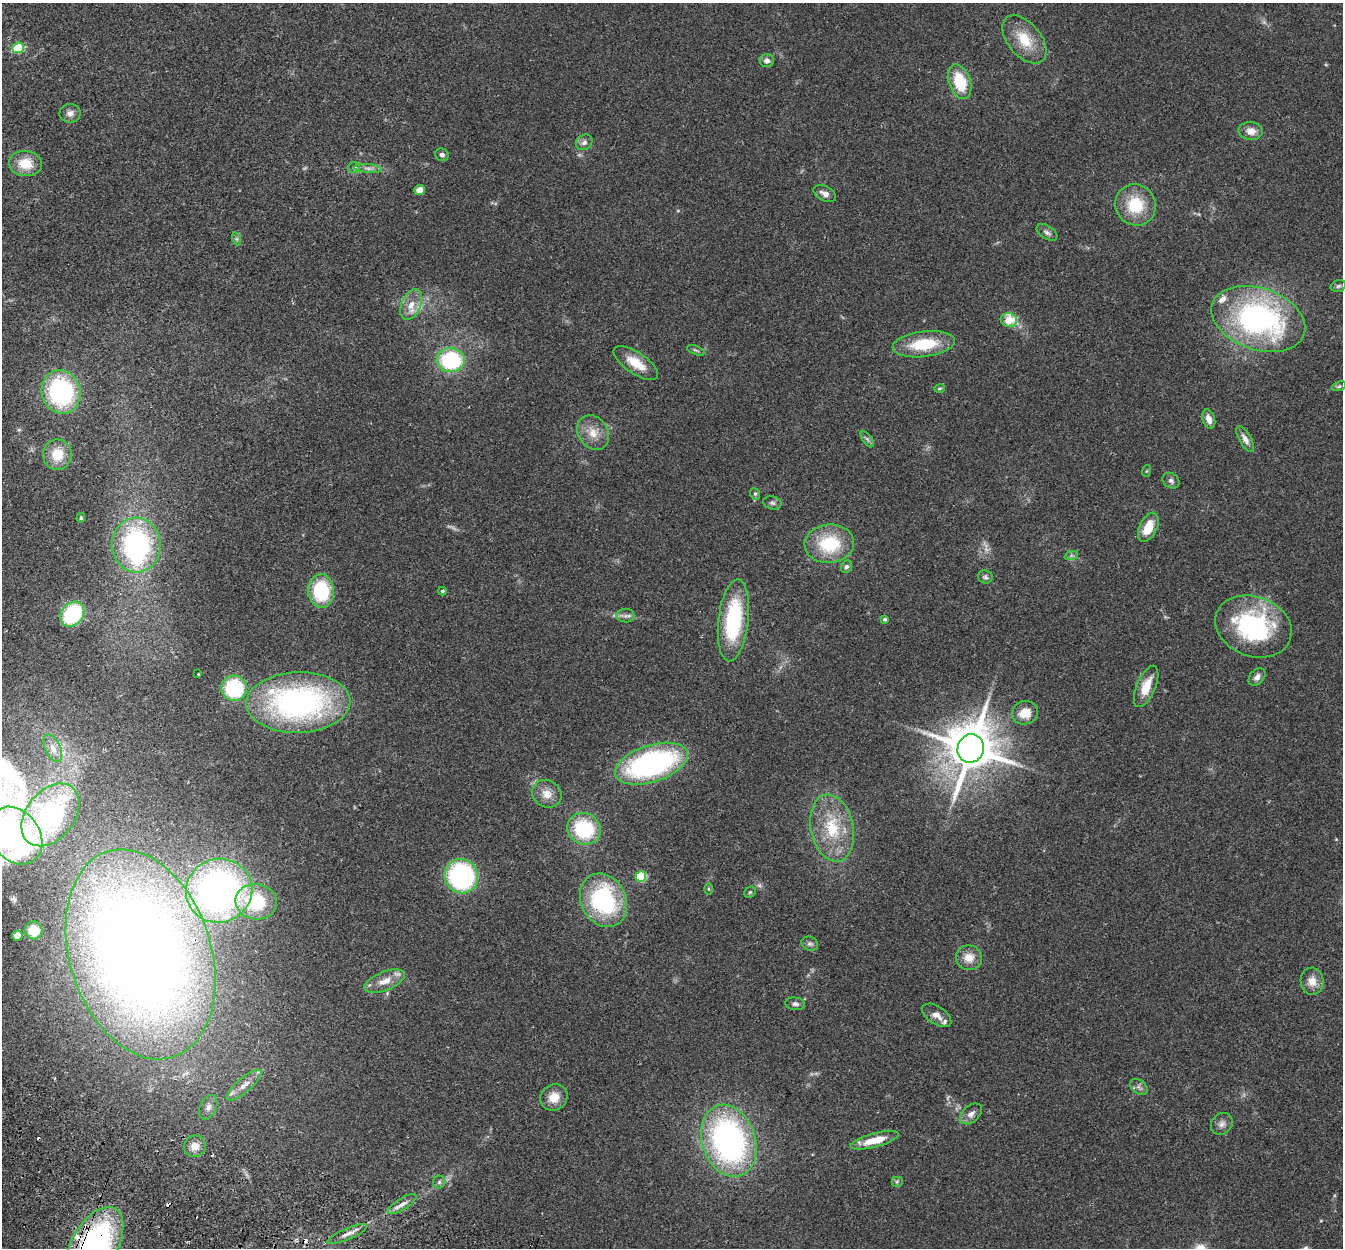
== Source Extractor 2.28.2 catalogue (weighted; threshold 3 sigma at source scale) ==
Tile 7 of 4 x 4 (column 3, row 2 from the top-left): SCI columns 2704-4044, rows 2682-3927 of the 5411 x 5490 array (HDU 1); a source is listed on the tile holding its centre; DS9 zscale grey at full resolution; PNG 1345 x 1250 px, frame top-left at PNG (2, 3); each listed source drawn as its Kron ellipse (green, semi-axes under 4 px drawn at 4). Shown black and unused: <1% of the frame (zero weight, under 2 of 3 exposures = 3% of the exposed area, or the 3 px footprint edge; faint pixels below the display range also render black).
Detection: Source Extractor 2.28.2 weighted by HDU 2 'WHT'; one run over the whole footprint, this tile lists its part. Background 0.0645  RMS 0.0082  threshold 0.0369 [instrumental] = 3 sigma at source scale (4.5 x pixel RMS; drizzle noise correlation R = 1.50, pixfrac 1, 0.05/0.05 arcsec/px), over >= 5 px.
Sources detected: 109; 8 too faint to see at this stretch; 1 inside a brighter object's white glare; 3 cosmic-ray / hot-pixel residue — neither listed nor drawn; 3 inside a brighter listed object's ellipse — not listed separately; the other 94 listed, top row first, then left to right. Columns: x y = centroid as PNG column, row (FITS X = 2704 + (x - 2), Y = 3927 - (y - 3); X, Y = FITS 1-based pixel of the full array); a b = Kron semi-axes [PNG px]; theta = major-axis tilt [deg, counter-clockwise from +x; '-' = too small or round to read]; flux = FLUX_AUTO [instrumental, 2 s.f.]
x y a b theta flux
1024 39 28 16 -50 23
18 48 6 5 - 35
767 61 7 6 - 3.8
960 82 18 10 -71 29
70 113 10 9 - 4.4
1251 131 12 9 -6 7.2
584 142 9 7 38 3.3
442 155 7 6 - 2.4
25 164 16 12 -6 17
354 168 6 5 - 1.6
368 168 14 4 -6 3.5
420 190 5 5 - 13
825 193 12 7 -29 4.2
1135 205 21 20 - 31
1047 232 12 6 -34 2.8
237 239 7 4 -72 1.5
1338 286 8 5 16 1.7
411 305 16 9 66 9.7
1258 319 48 31 -19 190
1009 320 8 7 - 21
924 344 31 12 7 34
696 350 9 4 -23 1.4
451 360 14 12 -3 71
636 363 26 10 -34 16
1339 386 7 4 21 1.3
939 388 5 3 - 0.96
61 392 22 19 -73 110
1209 419 10 6 -73 5.6
593 433 18 14 -56 12
867 439 9 4 -54 1.7
1245 439 14 6 -60 4.5
57 455 15 14 - 17
1146 471 6 4 70 1
1171 481 9 7 -36 2.8
755 494 6 5 - 1.4
772 503 9 6 -14 2.3
81 518 5 3 - 0.95
1148 527 16 8 65 17
829 544 25 19 5 43
136 545 27 24 -85 130
1071 556 7 4 19 1.6
846 567 6 5 - 2.1
985 577 7 6 - 2
321 591 17 13 -88 49
442 591 4 3 - 1.3
72 614 13 10 49 65
625 616 9 7 0 2.8
885 619 3 3 - 1.6
733 620 41 15 83 74
1253 626 39 30 -20 110
198 674 3 2 - 0.74
1257 677 10 7 48 3.6
1146 686 22 9 67 15
234 688 13 12 - 57
298 703 52 30 2 220
1025 713 13 11 18 14
53 748 15 7 -65 5.2
971 748 14 13 - 3700
652 764 37 18 18 180
547 794 15 13 -32 9.3
50 815 35 24 51 100
832 828 34 21 -78 39
584 829 17 15 -31 55
16 836 31 24 -54 200
461 876 17 16 - 130
641 876 5 5 - 51
708 889 6 4 -89 1
219 891 33 32 - 290
750 892 6 5 - 1.2
604 900 28 22 -63 93
256 902 21 17 -8 42
34 930 9 8 - 12
17 935 5 5 - 6.9
810 944 8 7 - 2.4
140 954 108 70 -72 950
969 958 13 12 - 10
385 981 21 9 22 10
1312 981 13 11 -87 8.8
795 1004 10 6 -7 2.6
937 1015 16 9 -33 6.3
244 1085 22 7 41 8.8
1139 1087 10 6 -38 2.8
554 1097 14 12 35 12
208 1107 13 8 63 4.6
971 1114 12 8 41 4.8
1222 1124 12 10 46 4.4
875 1140 25 7 15 18
729 1141 37 26 -72 240
195 1146 11 10 - 7.3
439 1182 6 6 - 1.8
897 1182 6 5 - 1.4
402 1204 16 5 32 5.5
347 1234 21 5 23 6.2
94 1247 44 23 61 240
Overlapping masked pixels (flux is a lower limit): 3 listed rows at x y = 140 954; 195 1146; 94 1247
Isophote crosses this tile's border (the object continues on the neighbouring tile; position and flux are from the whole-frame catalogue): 3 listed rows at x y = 16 836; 140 954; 94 1247